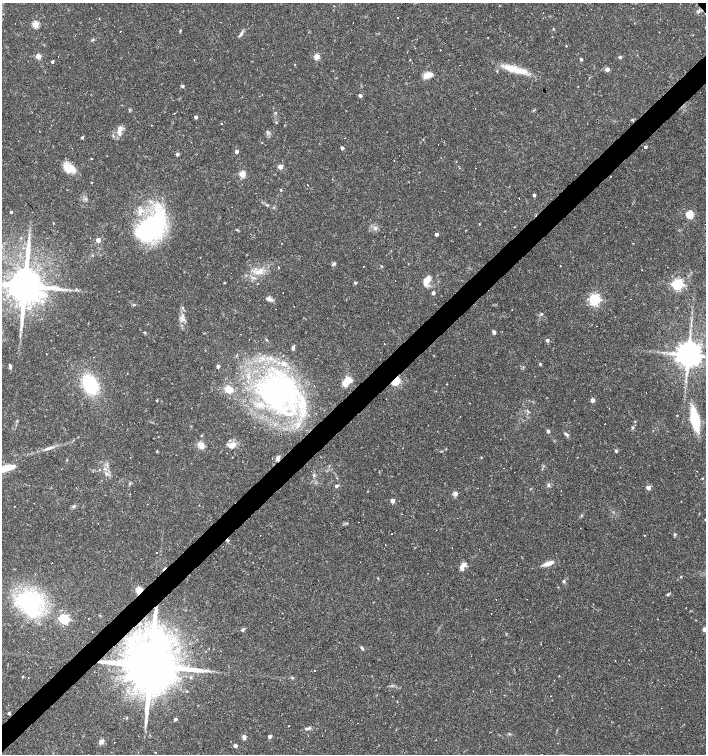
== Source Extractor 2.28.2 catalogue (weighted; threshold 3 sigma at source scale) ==
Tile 7 of 4 x 4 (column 3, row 2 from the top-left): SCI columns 3023-4429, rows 3006-4508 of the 5979 x 6011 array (HDU 1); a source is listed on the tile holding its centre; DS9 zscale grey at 2 x 2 block average (1 PNG px = mean of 2 x 2 image px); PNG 708 x 756 px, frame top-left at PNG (2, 3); no overlay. Shown black and unused: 4% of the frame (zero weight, under 3 of 4 exposures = <1% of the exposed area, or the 3 px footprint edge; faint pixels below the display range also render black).
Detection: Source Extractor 2.28.2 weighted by HDU 2 'WHT'; one run over the whole footprint, this tile lists its part. Background 0.0165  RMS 0.0016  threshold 0.0072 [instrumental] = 3 sigma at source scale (4.5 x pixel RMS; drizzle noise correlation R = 1.50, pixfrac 1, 0.0396/0.0396 arcsec/px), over >= 5 px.
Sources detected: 242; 2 inside a brighter object's white glare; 64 cosmic-ray / hot-pixel residue — not listed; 11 inside a brighter listed object's ellipse — not listed separately; the other 165 listed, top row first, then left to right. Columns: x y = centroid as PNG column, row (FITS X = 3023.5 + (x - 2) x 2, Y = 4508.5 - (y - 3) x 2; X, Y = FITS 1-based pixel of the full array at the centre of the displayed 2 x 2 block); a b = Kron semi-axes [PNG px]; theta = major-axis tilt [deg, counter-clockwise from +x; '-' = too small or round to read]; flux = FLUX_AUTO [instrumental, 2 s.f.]
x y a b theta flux
698 11 4 3 - 0.59
398 17 2 2 - 0.31
353 23 2 2 - 1.7
15 24 2 2 - 0.33
35 24 3 3 - 13
553 29 3 2 - 0.24
180 30 4 2 - 0.31
241 34 9 3 48 0.91
92 40 4 2 - 0.34
566 46 2 2 - 0.23
38 56 3 3 - 7.9
316 57 6 6 - 1.7
620 57 3 3 - 0.85
581 59 3 3 - 0.47
194 60 2 2 - 0.12
410 60 2 2 - 1.1
52 61 2 2 - 0.81
295 65 2 2 - 0.21
514 69 28 7 -18 8.7
607 69 3 3 - 3.3
427 75 7 4 16 7.3
182 86 3 3 - 0.79
360 95 3 3 - 1.3
475 109 2 2 - 0.18
533 110 3 2 - 0.26
129 111 4 2 - 0.26
275 113 3 3 - 0.34
196 117 3 2 - 1.2
222 123 2 2 - 0.19
119 130 15 5 80 2.4
82 137 3 3 - 0.43
438 145 2 2 - 0.21
645 147 2 2 - 0.98
342 148 3 2 - 1.4
236 151 3 2 - 2.3
177 154 3 3 - 1.1
92 158 2 2 - 0.45
394 160 2 2 - 0.34
458 166 4 2 - 0.39
280 167 3 3 - 4.8
69 168 15 8 -27 6.3
475 168 2 2 - 1.6
242 174 3 3 - 12
307 185 2 2 - 0.57
281 190 2 2 - 0.36
534 195 3 2 - 1
519 198 2 2 - 11
267 205 3 2 - 0.3
11 212 2 2 - 0.61
690 214 3 3 - 16
53 223 2 2 - 0.2
479 224 2 2 - 0.22
153 226 37 24 54 50
375 227 5 2 - 0.54
237 230 4 2 - 0.35
436 234 3 2 - 1.2
21 238 3 3 - 0.27
98 240 3 3 - 4.7
281 244 2 2 - 0.4
92 255 3 2 - 0.29
334 264 6 3 38 0.62
381 266 3 2 - 0.26
560 266 2 2 - 0.28
259 271 15 6 24 4
427 280 14 7 54 3.9
224 283 3 2 - 0.29
355 283 3 2 - 0.62
258 284 2 2 - 0.17
677 284 4 4 - 65
25 286 9 8 - 1600
686 288 2 2 - 0.27
65 289 4 2 - 0.5
433 293 3 2 - 1.4
4 298 2 2 - 0.4
268 299 7 5 -35 1.2
594 299 4 4 - 65
134 305 4 3 - 0.38
183 308 3 2 - 0.4
542 314 3 3 - 0.41
32 315 2 2 - 0.27
182 318 9 2 -78 0.87
494 332 5 4 - 0.81
20 336 4 2 - 0.41
547 340 3 3 - 1.1
293 348 6 3 88 0.64
688 354 6 6 - 690
540 364 3 3 - 0.55
218 366 3 2 - 1.5
10 367 6 3 -74 0.88
127 374 2 2 - 0.39
347 381 12 8 44 4.4
395 381 3 3 - 37
90 384 17 11 -64 24
229 389 8 7 - 4.2
277 391 35 32 13 92
157 400 3 2 - 0.35
592 400 3 3 - 3.1
528 411 5 2 - 0.39
677 415 2 2 - 0.15
695 420 13 5 -78 33
17 421 3 3 - 0.32
298 424 7 5 -76 1.6
632 427 4 3 - 0.48
548 431 4 3 - 0.65
566 434 7 3 -39 0.72
201 436 2 2 - 2.6
201 445 8 6 -47 2.8
233 445 8 7 - 2.2
48 448 9 4 22 1.3
157 451 3 3 - 0.31
616 451 3 3 - 0.65
278 457 7 4 55 1.1
481 457 2 2 - 0.28
6 468 13 4 13 9.6
105 469 3 3 - 0.45
100 470 2 2 - 0.38
106 474 4 3 - 0.55
314 475 4 3 - 0.43
702 478 2 2 - 0.28
130 483 3 2 - 0.34
549 485 7 2 -85 0.54
336 486 3 3 - 0.75
648 487 3 3 - 4
455 494 6 5 - 1.1
392 501 3 3 - 3.4
14 506 2 2 - 0.15
74 506 5 4 - 0.62
391 533 2 2 - 0.77
675 534 3 3 - 0.39
260 535 2 2 - 0.21
385 545 2 2 - 0.49
223 546 2 2 - 0.18
156 552 2 2 - 0.3
548 564 13 5 18 2.7
462 568 7 5 -82 1.7
681 577 3 2 - 0.3
564 581 3 3 - 0.65
139 590 7 6 - 2.7
668 594 4 3 - 0.49
29 601 20 15 -12 46
686 607 2 2 - 0.83
64 619 4 4 - 43
530 621 2 2 - 0.23
199 622 2 2 - 0.23
243 629 5 3 - 0.72
705 629 3 3 - 3
136 635 2 2 - 0.87
362 648 5 3 - 0.65
615 661 2 2 - 0.15
151 666 14 11 -60 4400
315 671 2 2 - 0.26
22 676 3 2 - 0.37
559 676 2 2 - 0.17
292 678 4 3 - 0.46
554 681 2 2 - 0.19
187 691 3 2 - 0.33
9 713 2 2 - 1.1
126 718 3 2 - 0.27
175 719 3 2 - 1
307 729 9 3 8 0.94
270 736 3 2 - 1.8
244 737 5 4 - 1.1
101 742 8 4 49 1.3
235 746 3 3 - 1.6
155 752 2 2 - 0.67
Overlapping masked pixels (flux is a lower limit): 4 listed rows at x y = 395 381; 278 457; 139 590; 151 666
Isophote crosses this tile's border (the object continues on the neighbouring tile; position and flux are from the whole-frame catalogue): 3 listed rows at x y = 25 286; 6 468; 705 629
Diffuse or blended objects may show on this block-average render without a row.